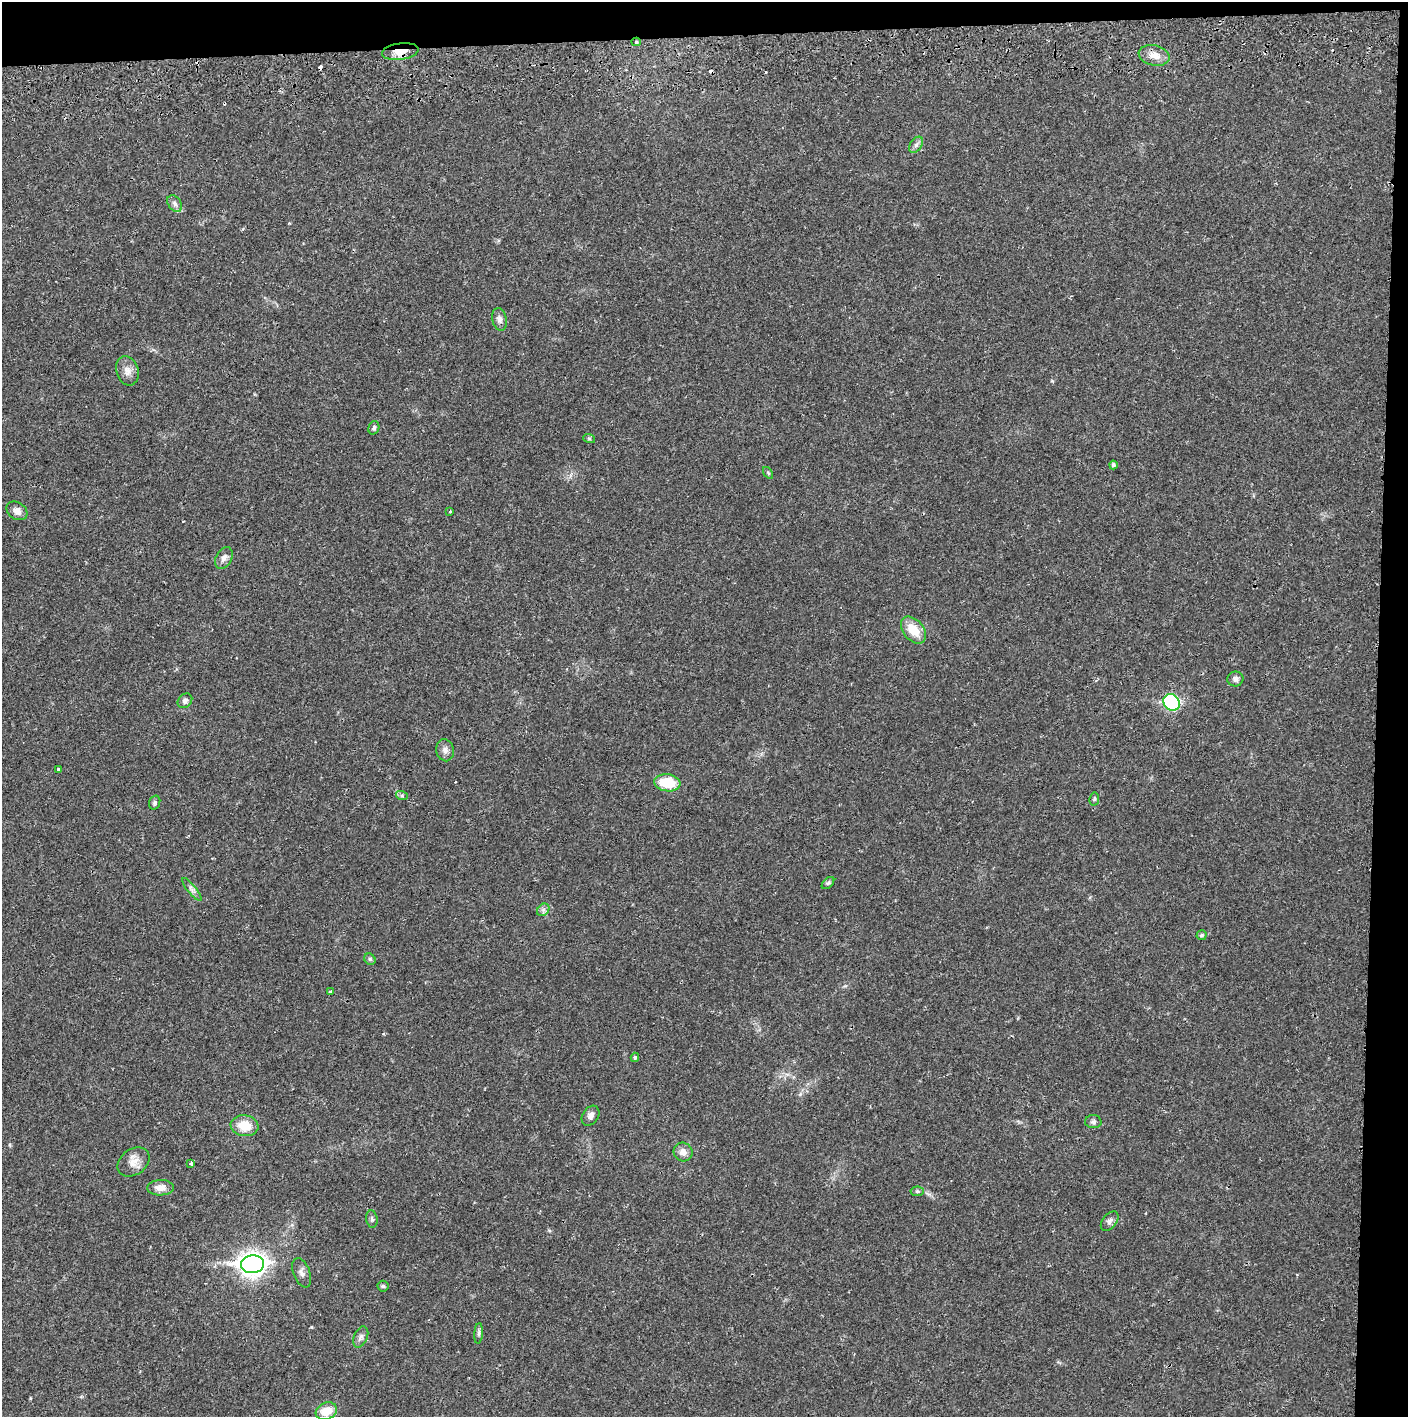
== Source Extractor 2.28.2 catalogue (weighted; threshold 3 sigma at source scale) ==
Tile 3 of 3 x 3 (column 3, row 1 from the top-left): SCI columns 2817-4222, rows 2886-4300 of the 4229 x 4358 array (HDU 1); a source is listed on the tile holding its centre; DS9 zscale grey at full resolution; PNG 1410 x 1419 px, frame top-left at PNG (2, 2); each listed source drawn as its Kron ellipse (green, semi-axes under 4 px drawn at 4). Shown black and unused: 5% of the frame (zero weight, under 2 of 3 exposures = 3% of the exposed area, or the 3 px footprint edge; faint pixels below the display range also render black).
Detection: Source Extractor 2.28.2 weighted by HDU 2 'WHT'; one run over the whole footprint, this tile lists its part. Background 0.0217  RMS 0.0035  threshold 0.0158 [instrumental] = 3 sigma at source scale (4.5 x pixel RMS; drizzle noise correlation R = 1.50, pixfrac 1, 0.05/0.05 arcsec/px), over >= 5 px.
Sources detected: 53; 6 cosmic-ray / hot-pixel residue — neither listed nor drawn; the other 47 listed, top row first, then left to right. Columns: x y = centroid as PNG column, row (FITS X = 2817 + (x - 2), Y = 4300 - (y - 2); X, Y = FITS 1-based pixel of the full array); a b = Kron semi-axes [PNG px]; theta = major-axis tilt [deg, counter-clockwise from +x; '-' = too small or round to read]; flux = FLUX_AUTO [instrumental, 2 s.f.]
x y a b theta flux
636 42 4 4 - 0.57
400 52 18 8 8 4.2
1154 55 15 10 -13 3.6
916 145 9 5 55 1.1
175 204 9 6 -53 1.2
499 319 11 7 -79 1.4
127 371 15 11 -72 2.6
374 428 7 5 71 0.71
589 438 6 3 -19 0.45
1113 465 4 4 - 0.82
768 473 6 4 -55 0.48
17 511 11 8 -35 2.1
450 511 3 2 - 0.3
224 558 11 8 63 1.7
913 630 15 10 -50 7
1235 679 8 7 - 1.2
185 701 8 6 43 1.2
1171 702 9 7 -44 49
445 750 11 8 -78 1.7
58 769 3 3 - 0.41
667 783 13 8 -7 10
402 796 6 4 -18 0.51
1094 799 6 5 - 0.55
155 803 7 5 71 0.71
828 883 7 4 44 0.64
192 889 14 4 -51 1.2
543 910 7 5 46 0.97
1201 935 5 5 - 0.69
370 959 6 5 - 0.61
331 992 3 3 - 1.1
635 1057 4 3 - 1.4
590 1116 11 8 57 1.6
1093 1122 8 6 -3 1
245 1126 14 10 -9 6.4
683 1152 9 9 - 2.2
133 1162 17 13 36 3.5
191 1164 4 4 - 0.65
161 1188 13 7 1 2.8
917 1191 7 5 5 0.61
372 1219 9 5 -82 0.81
1110 1221 11 7 51 1.3
252 1264 11 9 1 270
302 1273 15 8 -69 1.8
383 1286 5 5 - 0.53
479 1333 10 4 85 0.76
361 1337 11 6 67 1.3
326 1411 11 8 21 5.3
Overlapping masked pixels (flux is a lower limit): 2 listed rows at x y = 636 42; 400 52